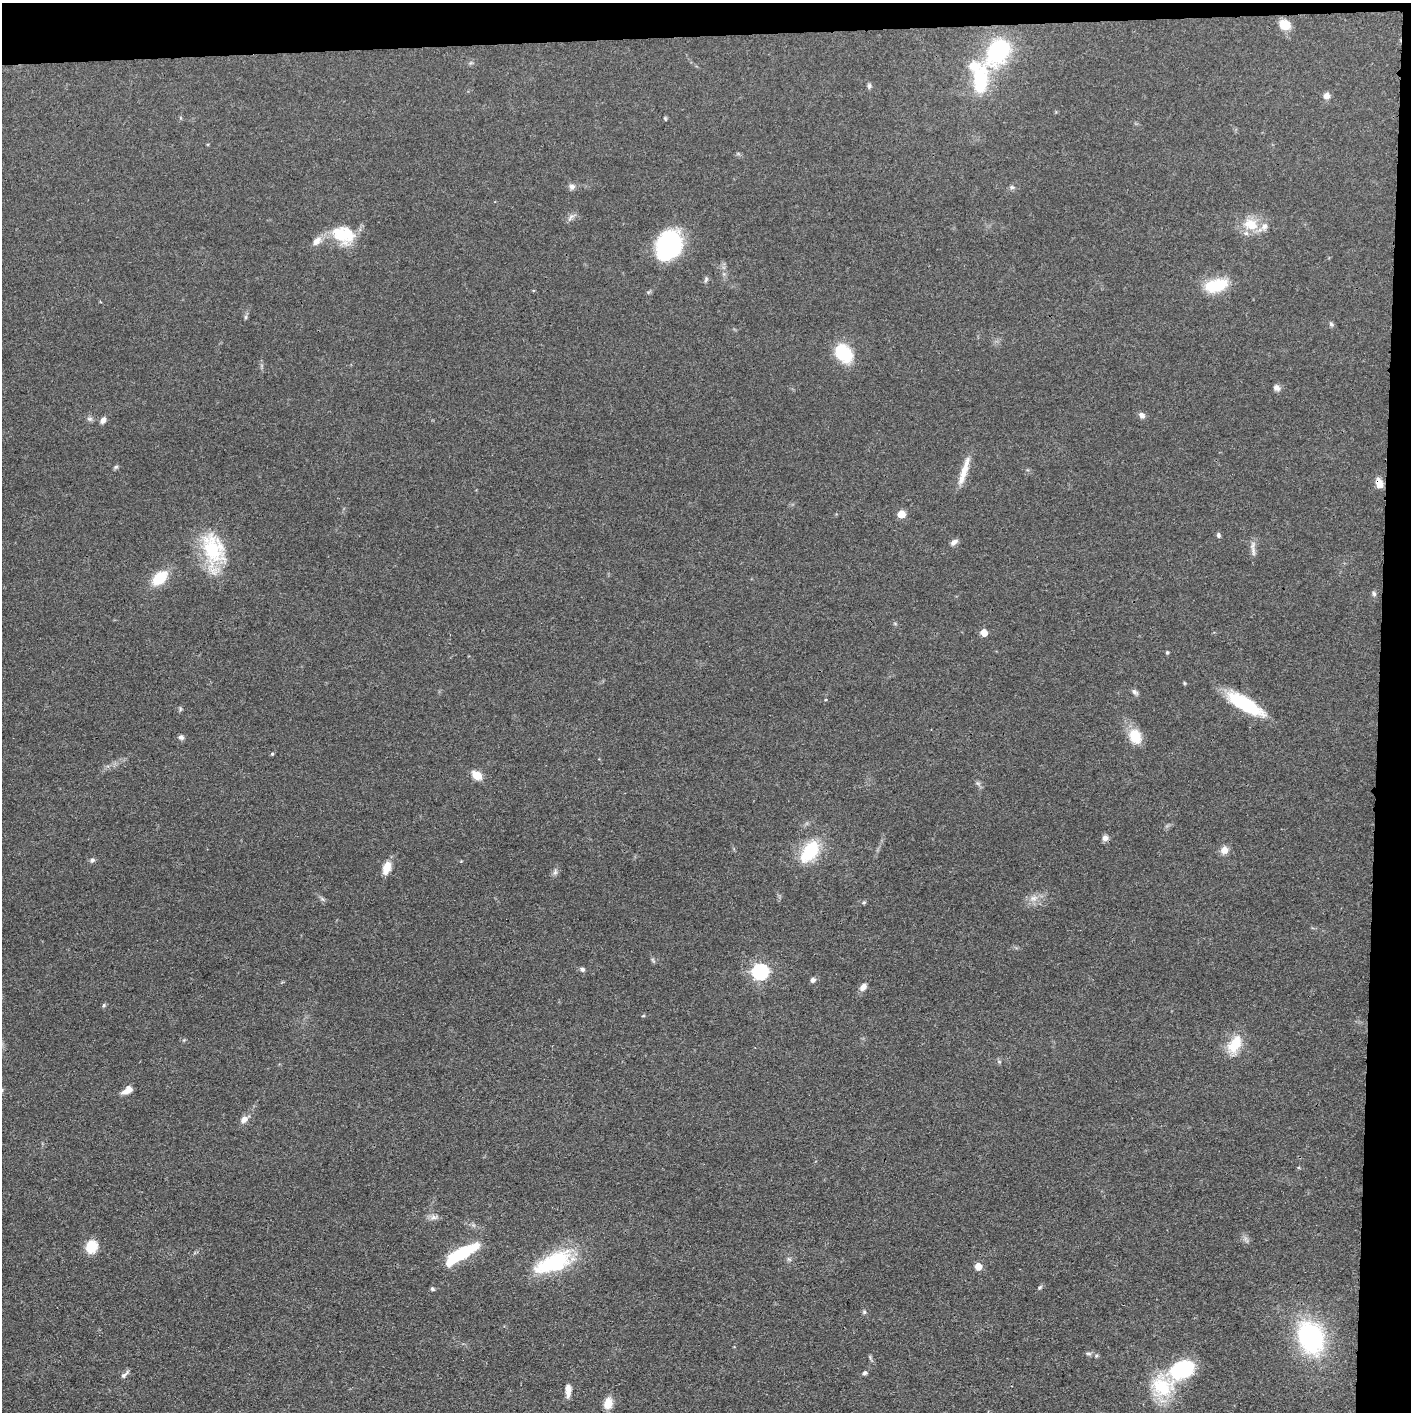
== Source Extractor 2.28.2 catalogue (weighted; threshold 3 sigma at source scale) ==
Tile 3 of 3 x 3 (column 3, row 1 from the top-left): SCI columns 2822-4230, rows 2837-4246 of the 4232 x 4261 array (HDU 1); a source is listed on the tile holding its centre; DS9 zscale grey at full resolution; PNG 1413 x 1414 px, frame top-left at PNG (2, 3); no overlay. Shown black and unused: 5% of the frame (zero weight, under 3 of 4 exposures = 1% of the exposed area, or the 3 px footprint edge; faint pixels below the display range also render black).
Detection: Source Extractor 2.28.2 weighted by HDU 2 'WHT'; one run over the whole footprint, this tile lists its part. Background 0.0571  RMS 0.0052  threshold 0.0235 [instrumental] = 3 sigma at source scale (4.5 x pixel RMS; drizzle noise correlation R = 1.50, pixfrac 1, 0.05/0.05 arcsec/px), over >= 5 px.
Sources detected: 79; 3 inside a brighter listed object's ellipse — not listed separately; the other 76 listed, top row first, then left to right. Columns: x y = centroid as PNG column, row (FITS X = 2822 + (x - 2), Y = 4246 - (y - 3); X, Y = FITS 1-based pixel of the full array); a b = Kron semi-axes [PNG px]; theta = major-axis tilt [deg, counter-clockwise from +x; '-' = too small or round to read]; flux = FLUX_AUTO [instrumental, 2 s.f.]
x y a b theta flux
1285 25 12 10 -16 7.9
997 51 21 16 59 65
980 80 33 16 85 31
869 86 8 6 -89 1.1
1326 96 8 8 - 2.6
572 187 8 8 - 2
1012 187 7 5 -20 1.1
571 218 14 5 46 1.7
1251 224 19 15 -16 12
344 235 29 21 -20 20
317 241 13 9 42 4.1
668 245 27 21 65 68
706 279 8 5 64 1
1216 286 26 13 14 20
245 317 6 4 89 0.87
1331 324 7 5 -61 1.2
843 353 23 16 -48 21
1276 388 9 7 -47 2.1
1142 415 6 5 - 2.6
90 419 8 6 0 1.4
103 420 9 6 62 2.1
116 467 6 5 - 0.94
964 471 39 7 73 8
1379 483 12 8 -69 4.6
901 514 5 5 - 11
1218 535 7 5 89 1.1
954 542 10 6 41 2
213 549 44 27 -67 34
1253 551 17 5 -80 2.6
159 578 17 11 42 16
1374 594 7 5 -60 1.1
984 633 5 5 - 7.3
1167 653 5 4 - 0.69
1184 683 6 3 -71 0.53
1135 692 10 6 -45 1.5
1245 704 39 12 -30 35
180 709 6 4 72 0.79
1135 736 16 12 -68 13
181 737 6 6 - 1.6
272 754 5 4 - 0.69
477 775 8 6 -34 11
1105 838 8 7 - 2.2
1224 850 9 9 - 3.9
810 851 29 16 56 25
92 860 7 6 - 1.3
387 868 15 9 71 6.6
555 872 8 6 77 1.5
1033 898 11 7 1 3.2
864 903 5 4 - 0.68
653 960 8 3 -45 0.71
582 969 6 6 - 1.3
760 971 7 7 - 140
813 980 6 5 - 1.7
863 987 9 6 47 3.2
104 1005 6 4 87 0.71
643 1016 5 3 - 0.44
1235 1044 26 15 58 13
2 1090 6 4 -90 0.86
127 1090 13 7 36 4.6
244 1119 9 7 46 3.2
434 1217 11 6 -4 2.2
91 1246 13 11 70 12
461 1254 41 11 30 28
789 1259 7 4 -44 1
553 1262 46 19 23 43
978 1266 5 5 - 8
1040 1287 6 4 46 0.8
432 1289 5 5 - 0.95
864 1312 6 5 - 0.87
1311 1337 29 21 -69 82
1088 1353 9 4 -1 1.2
1182 1369 29 19 21 36
865 1373 6 5 - 1.1
125 1374 14 5 44 1.5
568 1390 16 7 90 3.7
608 1403 12 9 75 7.1
Overlapping masked pixels (flux is a lower limit): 1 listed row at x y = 1379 483
Isophote crosses this tile's border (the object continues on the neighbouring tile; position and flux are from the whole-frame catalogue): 1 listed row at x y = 2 1090